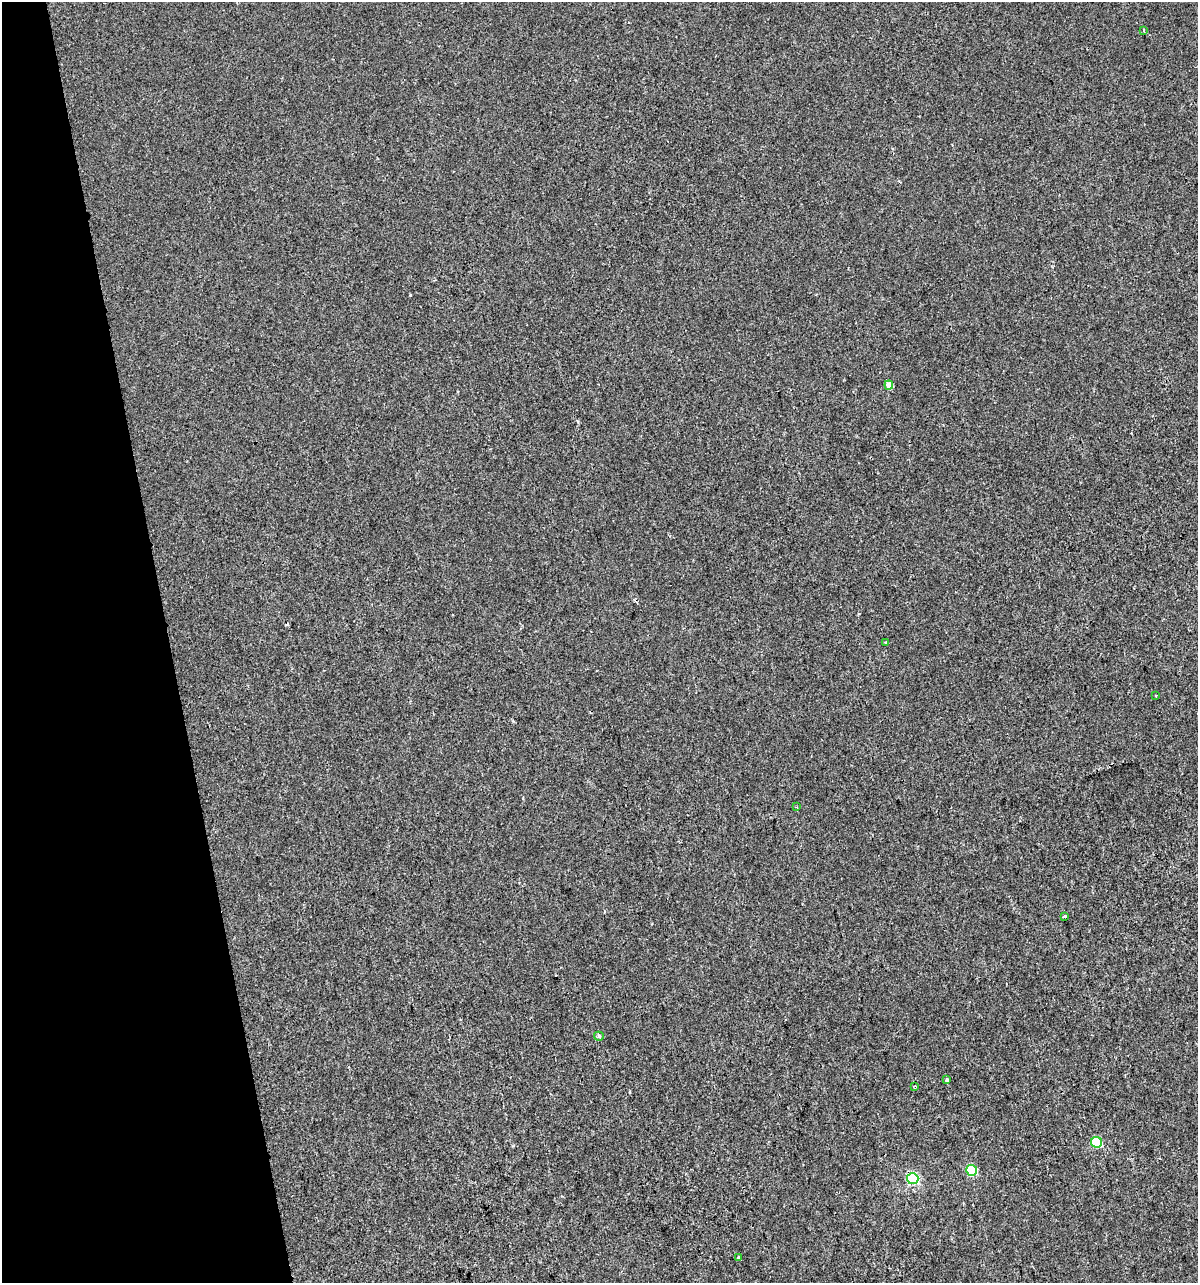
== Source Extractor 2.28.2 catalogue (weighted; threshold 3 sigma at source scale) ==
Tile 5 of 4 x 4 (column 1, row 2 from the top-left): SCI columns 94-1289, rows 2562-3842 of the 4919 x 5122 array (HDU 1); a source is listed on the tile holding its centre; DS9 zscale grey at full resolution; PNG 1200 x 1285 px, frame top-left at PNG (2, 2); each listed source drawn as its Kron ellipse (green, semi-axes under 4 px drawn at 4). Shown black and unused: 14% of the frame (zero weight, under 2 of 3 exposures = <1% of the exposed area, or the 3 px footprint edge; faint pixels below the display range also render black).
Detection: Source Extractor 2.28.2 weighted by HDU 2 'WHT'; one run over the whole footprint, this tile lists its part. Background 1.48e-04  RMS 0.0042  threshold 0.019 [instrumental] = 3 sigma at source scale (4.5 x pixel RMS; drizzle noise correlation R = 1.50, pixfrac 1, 0.0396/0.0396 arcsec/px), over >= 5 px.
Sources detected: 14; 1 cosmic-ray / hot-pixel residue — neither listed nor drawn; the other 13 listed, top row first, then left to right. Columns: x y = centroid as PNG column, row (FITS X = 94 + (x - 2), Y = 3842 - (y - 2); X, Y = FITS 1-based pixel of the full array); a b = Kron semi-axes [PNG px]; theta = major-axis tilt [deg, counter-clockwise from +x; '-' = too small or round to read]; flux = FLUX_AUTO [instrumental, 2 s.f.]
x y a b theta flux
1144 30 3 2 - 0.46
889 385 4 4 - 4.5
886 642 4 3 - 0.63
1156 696 3 2 - 0.47
797 807 3 2 - 0.34
1065 916 4 3 - 2.8
599 1036 5 4 - 0.52
947 1080 4 3 - 4.8
915 1086 4 3 - 0.44
1097 1142 5 5 - 24
972 1170 5 5 - 20
913 1179 6 5 - 35
739 1258 3 3 - 3.4
Unlisted compact peaks at least as high as the median listed source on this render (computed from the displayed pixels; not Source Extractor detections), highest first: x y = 410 295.